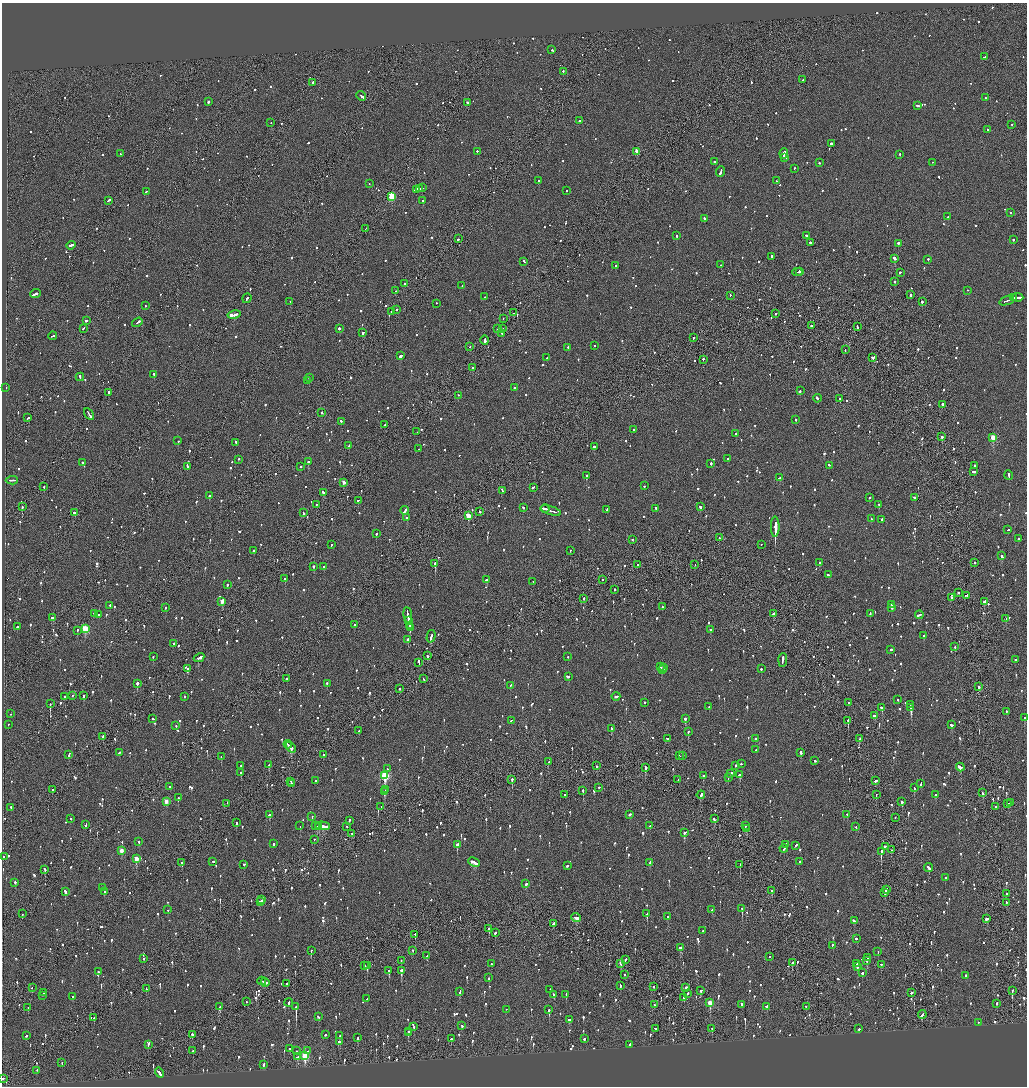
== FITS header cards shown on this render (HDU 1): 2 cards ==
NAXIS1  =                 2050
NAXIS2  =                 2168

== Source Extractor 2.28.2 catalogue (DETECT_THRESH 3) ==
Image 2050 x 2168 px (HDU 1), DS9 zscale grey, zoomed out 1/2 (1 PNG px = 2 x 2 image px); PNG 1029 x 1088 px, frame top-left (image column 2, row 2168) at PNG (2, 3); each listed source drawn as its Kron ellipse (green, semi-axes under 4 px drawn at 4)
Background -0.117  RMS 0.11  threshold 0.322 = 3 sigma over >= 5 px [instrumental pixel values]
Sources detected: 1727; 58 cannot appear on this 1/2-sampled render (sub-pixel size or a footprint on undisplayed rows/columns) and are neither listed nor drawn; of the other 1669, the 500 brightest by FLUX_AUTO listed and drawn (1169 fainter detections omitted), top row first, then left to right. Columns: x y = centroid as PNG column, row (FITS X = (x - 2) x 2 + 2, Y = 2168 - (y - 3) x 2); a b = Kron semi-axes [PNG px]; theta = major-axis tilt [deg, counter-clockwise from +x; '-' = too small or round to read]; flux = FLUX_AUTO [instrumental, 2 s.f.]
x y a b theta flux
552 50 2 2 - 140
984 57 3 2 - 120
563 72 2 2 - 150
803 80 2 1 - 170
313 83 3 2 - 180
361 96 5 2 - 370
985 98 3 2 - 160
208 102 2 2 - 590
468 103 2 2 - 510
917 106 3 2 - 260
579 121 2 2 - 260
271 123 2 2 - 140
1012 125 2 2 - 140
987 130 2 2 - 150
831 144 2 2 - 1200
477 152 2 2 - 170
637 152 3 2 - 420
120 154 3 2 - 120
784 154 5 2 - 610
900 155 2 2 - 200
784 158 4 2 - 480
714 162 2 2 - 1300
819 163 2 2 - 120
932 163 2 2 - 150
794 169 2 2 - 120
721 172 5 2 - 270
539 181 2 2 - 140
776 181 2 2 - 120
369 184 2 2 - 130
422 188 3 2 - 400
420 189 2 1 - 200
416 190 3 2 - 790
566 191 2 2 - 230
146 192 2 2 - 140
392 197 3 3 - 920
108 201 4 2 - 270
423 201 2 2 - 660
1011 213 2 2 - 140
948 217 2 2 - 320
704 219 3 2 - 260
366 229 3 1 - 180
677 236 3 2 - 800
806 236 2 2 - 240
458 239 3 2 - 150
1013 240 2 2 - 340
810 243 2 2 - 240
898 244 2 2 - 390
71 246 4 2 - 290
771 257 3 2 - 130
895 259 3 2 - 850
928 260 2 2 - 160
524 262 3 2 - 210
721 265 2 2 - 130
616 266 3 2 - 140
797 272 5 1 - 180
799 272 3 2 - 180
900 273 2 2 - 280
894 282 2 2 - 280
404 284 2 2 - 210
462 286 2 2 - 130
395 291 3 2 - 140
968 291 2 2 - 130
35 294 5 2 - 430
910 295 3 2 - 220
730 296 2 1 - 440
485 297 2 2 - 140
1013 298 4 1 - 270
1018 298 6 2 -3 450
247 299 5 2 - 310
1007 301 8 2 19 590
290 302 2 2 - 140
922 302 2 2 - 240
436 304 2 2 - 120
145 306 2 1 - 190
396 310 3 2 - 240
391 312 2 2 - 190
513 313 2 1 - 160
775 314 2 1 - 260
234 315 6 2 13 830
503 319 2 1 - 170
86 321 2 2 - 790
137 323 5 2 - 280
811 326 2 2 - 210
857 327 3 2 - 220
83 329 2 2 - 340
339 329 2 2 - 330
498 329 2 2 - 240
503 329 2 1 - 210
363 333 3 2 - 630
502 334 2 1 - 140
53 336 4 2 - 200
693 338 2 1 - 120
485 341 5 1 - 3600
594 346 2 2 - 150
470 347 2 2 - 140
568 348 2 2 - 150
845 350 3 1 - 190
400 356 3 2 - 690
547 358 2 2 - 140
873 358 3 2 - 580
703 360 2 2 - 140
473 368 3 2 - 140
154 375 3 2 - 660
80 377 4 2 - 250
309 378 2 2 - 190
307 381 2 2 - 150
6 388 2 1 - 300
515 388 2 2 - 210
800 391 2 2 - 140
108 393 2 2 - 530
458 396 2 1 - 290
817 399 4 2 - 330
840 399 2 2 - 260
942 405 3 2 - 220
321 413 2 1 - 1600
89 415 6 1 -58 520
27 418 3 2 - 330
796 420 2 2 - 170
341 422 4 2 - 190
385 425 2 2 - 160
634 430 2 2 - 120
417 432 2 1 - 120
736 434 2 2 - 240
942 437 2 2 - 460
993 438 3 3 - 600
178 441 2 2 - 260
236 443 3 2 - 340
349 446 3 2 - 170
594 447 2 2 - 360
418 449 2 1 - 120
239 459 2 2 - 140
728 459 2 2 - 130
308 462 2 2 - 350
82 463 3 2 - 140
711 464 2 2 - 400
830 466 3 1 - 260
974 466 2 2 - 320
188 467 4 2 - 370
300 467 2 1 - 670
973 472 4 2 - 280
586 476 2 2 - 620
1009 476 5 2 - 220
779 478 3 2 - 210
12 481 6 2 4 430
344 483 3 2 - 210
644 486 2 2 - 170
44 487 2 1 - 520
533 488 3 2 - 170
502 491 4 2 - 170
323 493 3 2 - 450
209 496 2 2 - 560
869 498 2 2 - 500
915 498 3 2 - 190
358 501 2 2 - 130
316 505 2 2 - 130
879 505 2 2 - 190
22 507 2 2 - 310
700 507 2 2 - 190
523 508 2 2 - 720
545 509 4 2 - 360
656 509 3 2 - 250
607 510 2 2 - 150
405 511 4 2 - 330
551 511 10 2 -18 880
480 512 2 2 - 150
74 513 3 2 - 360
303 513 3 2 - 310
468 516 3 3 - 560
407 518 2 2 - 560
871 519 2 2 - 400
882 520 2 2 - 150
775 527 10 2 90 48000
1008 530 2 1 - 200
376 534 2 2 - 320
719 538 2 2 - 450
1018 539 2 2 - 280
632 540 2 2 - 170
331 545 2 2 - 370
761 545 2 2 - 120
254 551 2 2 - 170
570 551 2 1 - 120
1002 556 3 2 - 290
819 563 2 2 - 160
975 563 2 1 - 160
435 564 2 2 - 2000
638 565 2 2 - 130
695 565 2 1 - 120
314 567 2 2 - 720
324 567 2 2 - 230
828 575 3 2 - 180
285 579 2 2 - 210
486 580 3 2 - 220
603 580 2 1 - 180
533 582 2 1 - 250
227 585 2 2 - 420
615 590 2 2 - 210
959 593 2 2 - 140
966 596 3 2 - 130
951 598 3 1 - 240
584 599 2 2 - 120
222 602 3 2 - 200
985 602 3 2 - 170
891 605 2 2 - 200
110 606 2 2 - 280
662 607 2 2 - 350
165 608 2 2 - 160
892 608 2 2 - 360
94 614 2 2 - 210
773 614 3 2 - 180
870 614 3 2 - 230
98 615 2 2 - 150
919 615 4 2 - 340
408 616 8 2 -81 1100
52 618 4 2 - 200
1006 619 2 2 - 220
409 621 4 2 - 510
354 625 2 2 - 130
410 626 3 2 - 350
17 627 2 2 - 600
410 628 3 2 - 560
85 629 3 3 - 1200
711 630 2 2 - 210
77 631 2 2 - 330
923 636 3 2 - 440
431 637 6 2 75 540
408 640 2 2 - 280
173 644 2 2 - 200
955 647 2 2 - 170
891 650 2 2 - 140
427 656 2 2 - 180
153 657 2 2 - 190
567 657 2 2 - 250
199 658 5 2 - 480
1015 660 2 2 - 170
783 661 7 2 86 630
419 663 4 1 - 430
661 667 2 2 - 170
663 668 3 2 - 200
188 669 2 2 - 580
761 669 2 2 - 380
662 670 3 2 - 190
568 677 3 2 - 200
287 679 2 2 - 230
424 679 3 1 - 120
137 684 2 2 - 5200
327 684 2 2 - 310
510 686 3 2 - 130
978 687 2 2 - 190
400 689 3 2 - 170
72 696 2 1 - 280
84 696 2 2 - 580
65 697 2 1 - 230
184 697 2 2 - 270
616 697 4 2 - 200
898 700 2 2 - 140
645 703 2 2 - 640
848 703 2 1 - 120
50 704 2 1 - 330
910 705 2 2 - 240
709 707 2 2 - 140
882 708 2 2 - 950
911 708 2 2 - 5400
1006 712 2 2 - 160
11 714 2 1 - 310
874 716 3 2 - 190
1024 718 2 1 - 220
153 719 3 2 - 120
685 719 3 2 - 610
511 721 3 1 - 160
848 721 2 1 - 560
8 725 2 2 - 120
951 725 3 2 - 250
176 726 2 2 - 140
611 729 4 2 - 380
359 731 2 2 - 130
688 732 2 2 - 240
103 737 2 2 - 330
668 739 4 2 - 250
756 739 2 2 - 170
859 739 2 1 - 350
288 745 4 2 - 460
291 748 6 2 -46 670
756 750 2 2 - 140
119 753 3 2 - 170
801 753 2 2 - 760
69 755 4 2 - 200
323 755 2 2 - 340
679 756 2 1 - 190
683 756 2 2 - 470
221 757 2 2 - 220
815 761 2 2 - 190
548 762 2 2 - 350
741 764 2 2 - 140
269 765 2 2 - 520
241 766 2 2 - 160
597 766 2 2 - 150
736 766 2 2 - 490
645 768 3 2 - 580
960 768 4 2 - 620
387 769 2 2 - 140
241 773 2 2 - 320
731 774 3 2 - 210
740 775 3 2 - 200
385 776 4 3 - 1700
703 776 2 2 - 150
728 778 2 1 - 160
512 780 2 2 - 420
678 780 2 1 - 120
316 781 2 2 - 130
875 781 3 2 - 150
291 782 2 1 - 210
291 784 2 2 - 200
921 784 3 2 - 200
170 787 2 1 - 250
599 788 2 2 - 270
914 788 2 2 - 350
53 790 2 1 - 690
386 790 2 1 - 310
583 791 2 2 - 380
385 792 4 2 - 540
983 793 2 2 - 310
565 795 2 2 - 120
701 795 4 2 - 730
876 795 2 2 - 150
935 795 2 2 - 240
178 798 2 2 - 560
166 802 3 2 - 310
902 802 2 2 - 1200
1010 803 2 2 - 270
227 804 2 1 - 260
1008 804 3 2 - 400
381 807 2 1 - 520
996 807 2 2 - 180
11 808 2 2 - 210
269 815 3 2 - 270
630 815 3 2 - 170
847 815 2 2 - 220
312 817 2 2 - 360
895 818 2 1 - 140
71 819 2 2 - 140
714 819 3 2 - 170
349 821 3 2 - 160
236 823 2 2 - 150
86 825 3 2 - 180
300 826 2 1 - 270
316 826 2 1 - 160
319 826 4 2 - 390
323 826 7 3 -2 1000
650 826 2 2 - 180
746 826 3 1 - 130
347 827 2 1 - 190
856 827 2 2 - 120
747 829 3 2 - 140
684 833 3 2 - 530
352 834 3 2 - 120
314 840 2 1 - 140
139 842 2 2 - 140
273 844 2 2 - 230
457 845 2 2 - 740
786 845 3 2 - 200
796 846 3 2 - 140
885 847 3 2 - 160
784 849 4 2 - 290
891 850 2 1 - 200
121 851 3 2 - 300
881 852 3 1 - 9200
3 857 2 2 - 530
136 859 3 2 - 380
213 862 2 2 - 330
474 862 6 2 -25 620
800 862 2 2 - 150
182 863 2 2 - 120
650 863 3 2 - 240
244 865 2 2 - 440
740 865 2 1 - 130
567 866 2 2 - 280
929 868 4 2 - 200
45 870 3 2 - 140
945 878 2 2 - 170
15 883 2 2 - 150
526 884 3 2 - 190
103 888 2 2 - 680
886 890 3 1 - 170
772 891 2 2 - 120
65 892 2 2 - 520
104 892 2 2 - 180
885 893 4 2 - 200
1007 894 2 2 - 120
262 900 2 1 - 140
260 902 2 2 - 390
1006 903 2 2 - 200
742 909 2 2 - 410
168 910 2 2 - 130
712 910 2 2 - 140
22 914 2 1 - 140
647 914 2 2 - 310
667 917 3 2 - 240
576 918 4 2 - 1900
987 919 4 2 - 360
854 921 3 2 - 530
553 924 4 2 - 210
489 929 2 2 - 440
703 931 2 2 - 250
495 933 3 2 - 430
415 935 2 1 - 350
856 939 2 2 - 680
832 946 3 2 - 190
681 948 4 2 - 390
311 951 2 2 - 170
412 951 2 1 - 280
878 952 2 1 - 160
427 956 3 2 - 280
770 957 2 1 - 120
867 958 2 2 - 190
144 959 2 2 - 120
625 960 3 2 - 190
401 961 2 2 - 140
867 961 2 2 - 610
792 963 3 2 - 140
491 964 2 1 - 140
620 964 4 2 - 160
857 964 4 2 - 420
881 965 2 2 - 200
365 966 2 2 - 130
367 966 2 2 - 580
857 967 2 2 - 310
389 971 3 2 - 360
401 971 3 2 - 670
98 972 2 2 - 200
862 973 2 2 - 330
624 975 2 2 - 160
966 976 2 2 - 130
488 978 2 2 - 120
262 981 4 1 - 270
265 983 4 2 - 370
287 984 2 1 - 140
620 986 3 2 - 250
654 987 2 1 - 240
32 988 2 2 - 200
685 988 3 2 - 240
146 989 3 2 - 150
550 990 2 2 - 140
701 991 2 2 - 130
1012 991 2 1 - 400
460 992 3 2 - 250
43 993 2 2 - 230
911 993 3 2 - 200
687 994 3 2 - 190
554 995 2 2 - 120
566 995 2 2 - 200
42 996 2 2 - 490
73 997 2 2 - 270
684 998 2 2 - 220
367 999 2 2 - 140
247 1002 2 2 - 120
289 1003 4 2 - 210
710 1003 4 3 - 550
997 1004 3 2 - 180
654 1005 2 2 - 130
741 1005 3 2 - 280
220 1007 3 2 - 470
296 1007 4 2 - 1300
766 1007 3 2 - 230
806 1007 2 2 - 180
28 1008 2 1 - 180
506 1010 2 1 - 350
549 1010 2 2 - 620
922 1015 4 2 - 270
318 1017 3 2 - 220
94 1018 2 2 - 320
569 1020 3 2 - 340
979 1023 2 1 - 140
462 1026 3 2 - 140
414 1027 2 2 - 210
655 1029 3 2 - 200
712 1029 2 2 - 140
859 1029 2 2 - 220
408 1032 2 1 - 170
408 1033 3 2 - 180
192 1035 2 2 - 560
325 1035 2 2 - 140
26 1036 2 2 - 130
340 1036 2 2 - 130
358 1038 3 2 - 140
451 1039 2 2 - 370
585 1039 3 2 - 490
339 1042 4 2 - 230
148 1045 4 2 - 660
629 1045 2 2 - 150
290 1049 2 2 - 150
193 1051 2 2 - 130
296 1051 2 2 - 120
308 1051 2 2 - 310
305 1056 4 3 - 1100
297 1057 3 2 - 600
62 1063 2 2 - 120
264 1065 3 2 - 170
37 1071 2 2 - 250
159 1073 5 2 - 550
3 1079 2 2 - 270
At the frame edge (FLAGS 8, measured only in part): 1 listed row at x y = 3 1079
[1169 fainter detections neither listed nor drawn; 58 sub-pixel or undisplayed-footprint detections neither listed nor drawn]